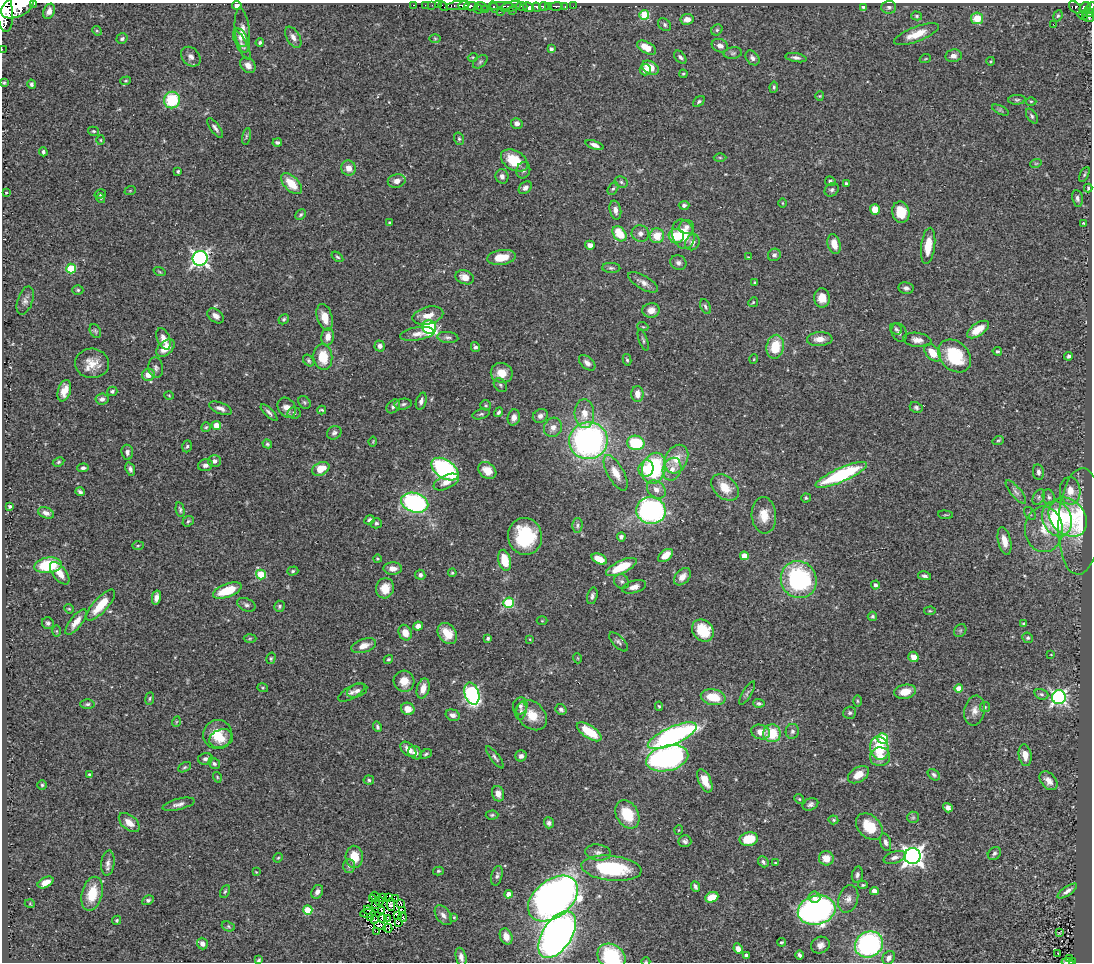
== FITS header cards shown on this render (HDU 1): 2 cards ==
NAXIS1  =                 1090
NAXIS2  =                  960

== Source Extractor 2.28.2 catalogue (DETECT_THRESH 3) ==
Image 1090 x 960 px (HDU 1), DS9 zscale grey, 1 PNG px = 1 image px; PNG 1094 x 964 px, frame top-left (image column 1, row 960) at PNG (2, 3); each listed source drawn as its Kron ellipse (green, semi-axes under 4 px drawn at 4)
Background 0.443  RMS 0.025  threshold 0.0737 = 3 sigma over >= 5 px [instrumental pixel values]
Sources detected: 469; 5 with non-positive FLUX_AUTO (blend fragments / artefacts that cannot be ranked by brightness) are neither listed nor drawn; the other 464 listed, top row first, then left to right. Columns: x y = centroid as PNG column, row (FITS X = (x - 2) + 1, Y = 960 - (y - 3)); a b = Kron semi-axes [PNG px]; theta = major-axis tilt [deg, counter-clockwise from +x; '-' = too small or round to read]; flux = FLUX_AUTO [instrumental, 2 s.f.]
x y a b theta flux
34 4 3 2 - 45
237 5 4 4 - 5.9
414 5 3 2 - 10
425 5 2 2 - 7.3
432 5 2 2 - 4
438 5 2 2 - 6.4
458 5 12 4 8 320
464 5 5 4 - 260
17 6 17 10 25 2200
443 6 6 2 -45 9.4
471 6 7 4 0 260
501 6 12 3 1 140
521 6 6 3 -7 190
544 6 4 3 - 220
549 6 3 3 - 110
556 6 6 3 0 110
565 6 3 3 - 88
573 6 2 2 - 11
481 7 6 3 -17 16
494 7 6 4 -57 170
511 7 11 5 16 230
528 7 5 4 - 340
536 7 5 3 - 210
863 7 4 4 - 2.8
889 7 7 6 - 4.8
1075 7 7 5 -47 67
1085 7 6 4 38 200
1090 8 7 4 49 150
478 9 4 3 - 16
485 9 4 3 - 29
512 10 3 2 - 48
4 11 21 8 -84 2300
49 11 8 5 68 9.6
500 12 2 2 - 12
1088 12 5 2 - 110
644 15 5 5 - 64
917 16 5 4 - 2.5
1058 16 6 4 66 2.4
1083 16 5 3 - 45
1088 17 6 5 - 190
977 18 6 5 - 31
687 19 7 5 8 11
1053 24 2 2 - 530
665 25 7 5 -48 3.7
717 30 6 5 - 2.9
97 31 5 4 - 1.9
242 31 22 7 -84 14
917 34 24 7 21 27
293 37 12 6 -60 8.1
240 38 9 6 -63 6.2
435 38 6 4 -1 1.8
122 39 6 5 - 3.5
260 42 4 4 - 2.9
242 45 16 5 -62 5.8
720 46 8 6 -20 8.6
647 48 10 5 -29 28
2 49 2 2 - 4.1
551 49 4 4 - 4.7
733 53 9 5 9 4
953 56 8 6 9 8
191 57 11 8 -47 8.2
473 57 5 3 - 1.6
680 57 7 5 -49 4.2
752 58 8 6 -49 5.6
796 58 11 4 -10 5.1
925 59 5 3 - 1.6
991 61 4 3 - 1.4
480 62 8 5 41 3.6
248 65 9 6 -46 9.6
650 68 9 6 -29 30
645 70 5 5 - 7.6
683 74 4 3 - 2.1
126 81 5 4 - 2.1
4 83 3 3 - 2
32 84 5 4 - 3.8
774 87 5 4 - 2.8
820 96 4 4 - 1.6
172 100 8 8 - 78
1017 100 9 5 4 3.1
699 101 6 4 40 3
1031 101 5 3 - 1.7
1000 110 9 4 -25 2.9
1032 116 8 4 -57 3.5
517 123 6 5 - 7.3
215 128 12 4 -53 5.7
93 131 6 4 -14 2.4
246 136 8 3 77 2.7
459 139 6 5 - 2.9
101 140 5 3 - 1.6
277 143 5 4 - 3.6
595 145 9 4 -20 7.9
43 152 4 3 - 3.8
720 158 6 4 -1 2.3
514 160 14 9 -32 49
1036 163 6 3 19 1.8
349 168 8 7 - 15
523 170 8 7 - 5.1
178 171 4 3 - 2.1
1084 174 8 3 63 2.5
502 176 7 6 - 5.7
397 181 9 6 13 12
830 181 5 4 - 4.1
621 182 7 5 -30 3.4
291 184 13 7 -45 35
846 184 4 4 - 3.9
525 188 7 5 42 6.3
1088 188 4 3 - 2.3
613 189 7 5 60 3
832 190 7 6 - 4.3
130 191 6 3 19 1.7
6 192 4 4 - 2.2
100 194 6 4 15 3.1
101 198 5 3 - 1.7
1077 198 8 5 -79 4.6
782 203 5 3 - 1.5
684 205 5 4 - 4.4
875 209 5 5 - 21
615 210 9 5 -77 8.1
901 212 10 8 -77 39
301 215 6 4 45 2.9
390 223 3 3 - 2.1
1083 223 3 3 - 1.3
686 227 7 7 - 6.7
619 234 8 6 -52 43
640 234 9 8 - 7.3
683 234 15 11 -74 40
657 236 7 7 - 29
676 236 7 7 - 40
692 242 8 7 - 8.1
834 244 10 6 -75 16
590 245 5 4 - 8.8
928 246 18 7 83 32
774 255 6 6 - 5
337 257 6 4 -37 2.5
501 257 14 7 8 32
748 257 3 3 - 1.1
200 258 7 7 - 550
678 263 8 7 - 5.6
611 268 9 5 -1 3.8
71 269 5 5 - 73
159 272 6 3 -19 1.6
465 277 9 7 -21 14
643 282 17 6 -30 10
755 282 3 3 - 2.2
906 288 8 6 -8 6.6
78 290 5 4 - 2.5
822 298 9 8 - 18
25 300 14 7 71 7.9
753 302 5 4 - 2.1
705 307 8 4 -66 3.7
651 310 8 7 - 14
216 316 9 6 -38 8.4
428 316 15 8 14 20
325 317 13 7 -74 25
284 319 5 4 - 2.7
429 327 7 6 - 170
643 327 5 3 - 1.6
896 329 6 5 - 3.2
978 330 12 6 35 26
95 331 7 5 -61 3
899 332 9 7 -63 6
417 334 17 6 9 12
328 337 9 6 79 16
448 337 10 5 -6 5
164 339 11 6 -70 11
820 339 13 7 4 15
643 340 11 3 -71 3
917 340 14 7 -8 11
380 346 5 5 - 6.4
475 347 5 4 - 3.7
775 347 12 8 79 45
166 348 10 6 43 25
997 351 5 4 - 2.6
933 353 10 6 -47 30
955 356 18 14 -45 82
1069 356 4 4 - 3.5
323 357 13 9 -83 40
754 359 5 3 - 1.4
627 360 6 4 -79 2.8
309 361 6 5 - 3.1
92 363 17 14 -5 25
587 363 9 6 -41 8.1
156 368 10 7 -79 5.6
502 373 11 10 - 22
148 375 6 6 - 15
500 385 8 6 -49 3.8
64 391 11 6 72 16
112 391 5 4 - 3.2
637 394 8 6 -89 13
169 395 5 3 - 1.4
102 399 6 5 - 6.1
421 401 9 5 72 5.5
304 402 7 5 -52 2.7
403 404 9 5 9 4.2
486 405 5 5 - 2.6
393 406 8 5 48 5.6
916 407 7 5 -25 3.7
220 408 12 5 -21 8.8
287 408 11 8 -52 14
322 410 4 3 - 2.2
498 412 5 3 - 3.3
269 413 11 4 -45 4.8
294 413 6 5 - 3.7
481 414 9 5 15 3.3
584 414 14 9 -87 21
540 416 8 6 32 6.6
514 417 8 6 75 9
216 426 5 4 - 28
206 427 5 4 - 2.5
553 427 10 8 63 12
334 433 7 6 - 5
998 440 6 3 19 1.9
373 441 5 3 - 1.5
588 441 19 18 - 490
636 443 9 7 -11 74
267 444 5 4 - 2.6
187 446 6 4 71 3
127 452 7 6 - 6.8
676 459 15 11 64 28
215 461 6 6 - 7.7
58 462 6 4 27 2.3
205 465 7 6 - 7
83 468 6 4 4 4
654 468 16 11 75 160
130 469 7 4 -72 4.4
321 469 9 6 26 30
445 469 15 9 -34 270
646 469 8 7 - 27
672 469 11 9 70 15
487 471 10 7 -40 22
1038 472 8 5 -81 5.7
616 473 20 8 -61 21
841 475 28 7 24 170
446 482 13 7 24 14
725 487 16 11 -42 30
656 489 10 8 -42 11
1070 491 14 10 -87 19
80 492 5 3 - 3.7
1016 492 15 5 -50 6.7
1039 497 8 5 61 4.3
1049 497 8 6 -72 4.8
806 498 5 4 - 2.3
415 503 14 9 -15 270
10 506 4 3 - 2.9
180 510 7 4 -78 3.1
651 511 15 13 -13 390
46 513 8 5 -23 7.3
1030 513 7 5 -52 2.8
764 515 18 12 -85 26
945 515 7 3 -5 1.6
1068 517 21 17 -48 53
1057 519 18 14 -68 170
369 520 5 4 - 3.4
188 521 6 5 - 2.5
1080 521 53 21 87 81
376 523 5 5 - 2.9
577 525 7 5 88 3.7
1044 529 23 19 -87 41
525 536 18 17 - 99
621 537 4 4 - 4.8
1004 541 14 6 -77 16
138 545 6 4 2 2.2
665 555 8 5 36 24
744 556 4 4 - 23
377 559 4 4 - 1.8
599 559 8 5 -24 25
505 560 11 6 -76 44
48 565 14 8 7 89
621 567 17 6 26 57
393 569 9 6 -2 13
293 571 5 4 - 2.8
60 573 13 6 -52 15
452 573 4 4 - 2.2
261 574 5 5 - 57
420 575 5 5 - 4.9
925 576 6 4 -11 4.3
682 577 10 6 47 12
799 580 19 17 -60 220
621 581 8 7 - 4.8
875 585 4 4 - 4.2
634 587 12 6 16 11
385 588 10 9 - 23
227 591 15 6 20 47
592 596 8 5 74 4.9
156 598 7 4 77 8.4
509 603 5 5 - 130
101 605 20 7 48 38
246 605 9 6 -24 5.1
279 606 5 5 - 3.1
69 609 5 4 - 1.8
930 611 6 4 5 2
872 616 5 5 - 2.7
542 621 5 3 - 1.5
76 622 15 6 52 16
48 623 6 5 - 4
1024 624 4 3 - 2.5
418 626 5 4 - 8.6
703 630 12 10 -48 54
960 630 7 5 54 3
57 631 6 4 -89 1.9
405 633 8 6 -67 18
447 633 11 8 -53 26
250 638 6 4 2 2.2
488 638 4 3 - 3
1028 638 5 5 - 3.1
530 639 4 4 - 1.4
618 642 12 5 -45 5
364 646 13 6 18 14
1051 655 3 2 - 0.97
913 657 5 5 - 13
271 658 6 4 75 2.3
577 658 5 3 - 1.4
388 660 5 4 - 2.6
404 681 11 10 - 21
263 688 5 4 - 2
959 688 4 4 - 24
423 689 10 6 74 14
357 691 10 6 21 6.5
352 692 15 6 31 7.8
905 692 11 7 12 22
747 693 13 4 58 4.5
472 694 11 7 -72 270
1041 694 7 5 -19 3.4
713 697 12 8 -12 40
1059 697 7 7 - 430
150 698 6 4 83 2.3
857 701 5 3 - 1.9
759 703 5 4 - 3.3
87 704 7 5 1 3.5
520 706 8 7 - 5.8
659 706 5 4 - 1.8
985 707 5 5 - 2.2
408 709 7 6 - 16
561 709 6 5 - 4.6
521 711 9 5 77 4.1
974 711 15 10 79 13
850 713 6 6 - 3.5
453 715 7 5 -16 6.8
532 715 17 13 -45 29
176 722 5 3 - 1.5
377 727 5 4 - 3.3
792 731 7 6 - 5.1
589 732 14 6 -34 52
760 732 9 7 -15 14
772 733 9 9 - 47
218 734 14 14 - 35
672 736 26 8 24 380
221 739 12 9 20 20
883 739 5 5 - 76
879 748 12 9 -74 58
408 749 9 6 -43 14
415 753 7 6 - 8.2
426 754 6 3 26 2.5
1025 755 11 6 -81 16
521 756 6 5 - 6
495 757 13 4 -53 4.6
880 757 10 9 - 17
667 758 21 12 13 470
205 759 7 6 - 4.8
214 764 6 5 - 3.9
184 767 7 4 27 3.1
90 775 4 3 - 4.9
858 775 11 7 32 21
934 775 7 5 -41 3.5
217 777 5 3 - 1.7
369 780 5 4 - 2.8
705 781 12 6 -65 24
1048 781 11 7 -49 11
42 785 5 5 - 2.4
498 794 8 6 -73 10
799 799 5 4 - 2
179 804 16 5 14 8.1
810 804 8 6 24 5.1
948 808 5 4 - 6.6
627 814 15 11 -60 53
492 815 6 4 2 2.8
913 817 6 5 - 3.1
833 820 5 4 - 2.1
129 823 12 7 -41 17
549 823 5 5 - 4.6
869 827 15 11 -45 45
679 830 5 3 - 1.3
749 839 9 7 12 40
685 841 6 6 - 4.3
885 842 9 5 -74 5
598 852 13 8 -6 8.9
994 853 7 6 - 4.5
913 856 8 8 - 910
354 857 11 8 -87 33
894 857 11 6 18 7.3
278 858 5 4 - 1.8
826 858 7 7 - 22
763 862 6 4 -49 4
108 863 12 6 84 8
775 863 3 3 - 1.6
349 866 7 6 - 4.5
611 868 30 12 -6 150
438 871 5 4 - 2.6
256 872 4 2 - 1.2
857 875 8 5 79 5.1
497 876 10 5 76 4.7
46 882 8 5 27 14
863 885 5 4 - 2.4
695 887 6 3 -68 3.7
874 891 4 4 - 13
1067 891 11 4 34 7
225 892 7 4 62 2.7
317 892 7 5 59 6
92 894 17 10 76 44
509 894 4 4 - 14
375 896 5 2 - 1.1
382 897 3 2 - 1.6
389 897 3 2 - 1.7
712 897 7 5 23 29
814 897 6 5 - 12
372 898 2 2 - 0.47
396 899 3 2 - 1.1
553 899 28 18 38 1000
848 899 14 9 72 12
148 900 6 4 28 3.3
379 901 5 3 - 0.71
401 903 3 2 - 3.5
30 904 5 3 - 1.3
391 904 6 4 88 0.27
376 905 3 2 - 0.41
308 910 4 4 - 54
368 910 4 3 - 2.8
381 910 3 2 - 1.1
817 910 19 14 15 520
403 911 4 3 - 3.7
368 913 7 3 4 5.1
397 915 3 2 - 2.5
443 915 11 7 -54 8.1
370 917 4 2 - 2.2
403 917 5 3 - 1.6
454 917 4 3 - 1.5
382 919 3 2 - 1.2
387 919 3 2 - 1
117 920 5 4 - 2.4
374 920 3 2 - 1.7
398 923 3 2 - 1.7
228 926 7 5 -19 2.7
380 926 6 3 -14 1.8
388 928 4 2 - 0.21
377 931 2 2 - 0.74
1059 933 3 2 - 1
557 935 26 14 57 1100
506 936 8 6 -70 14
781 942 4 3 - 2.1
202 944 6 5 - 7.1
869 944 14 12 32 270
820 945 10 8 22 9.7
738 949 5 4 - 9
1058 953 2 2 - 1.2
746 955 4 3 - 3.4
799 955 4 3 - 4.4
461 957 9 5 -76 7.5
611 957 15 12 -33 100
889 958 7 6 - 7.2
1070 959 4 3 - 23
259 960 4 3 - 2.2
646 962 4 3 - 1.3
1068 962 6 2 -8 47
1072 962 3 3 - 52
At the frame edge (FLAGS 8, measured only in part): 10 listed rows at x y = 34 4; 237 5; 17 6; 1090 8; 4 11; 2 49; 611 957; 646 962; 1068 962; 1072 962
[5 non-positive-flux detections neither listed nor drawn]